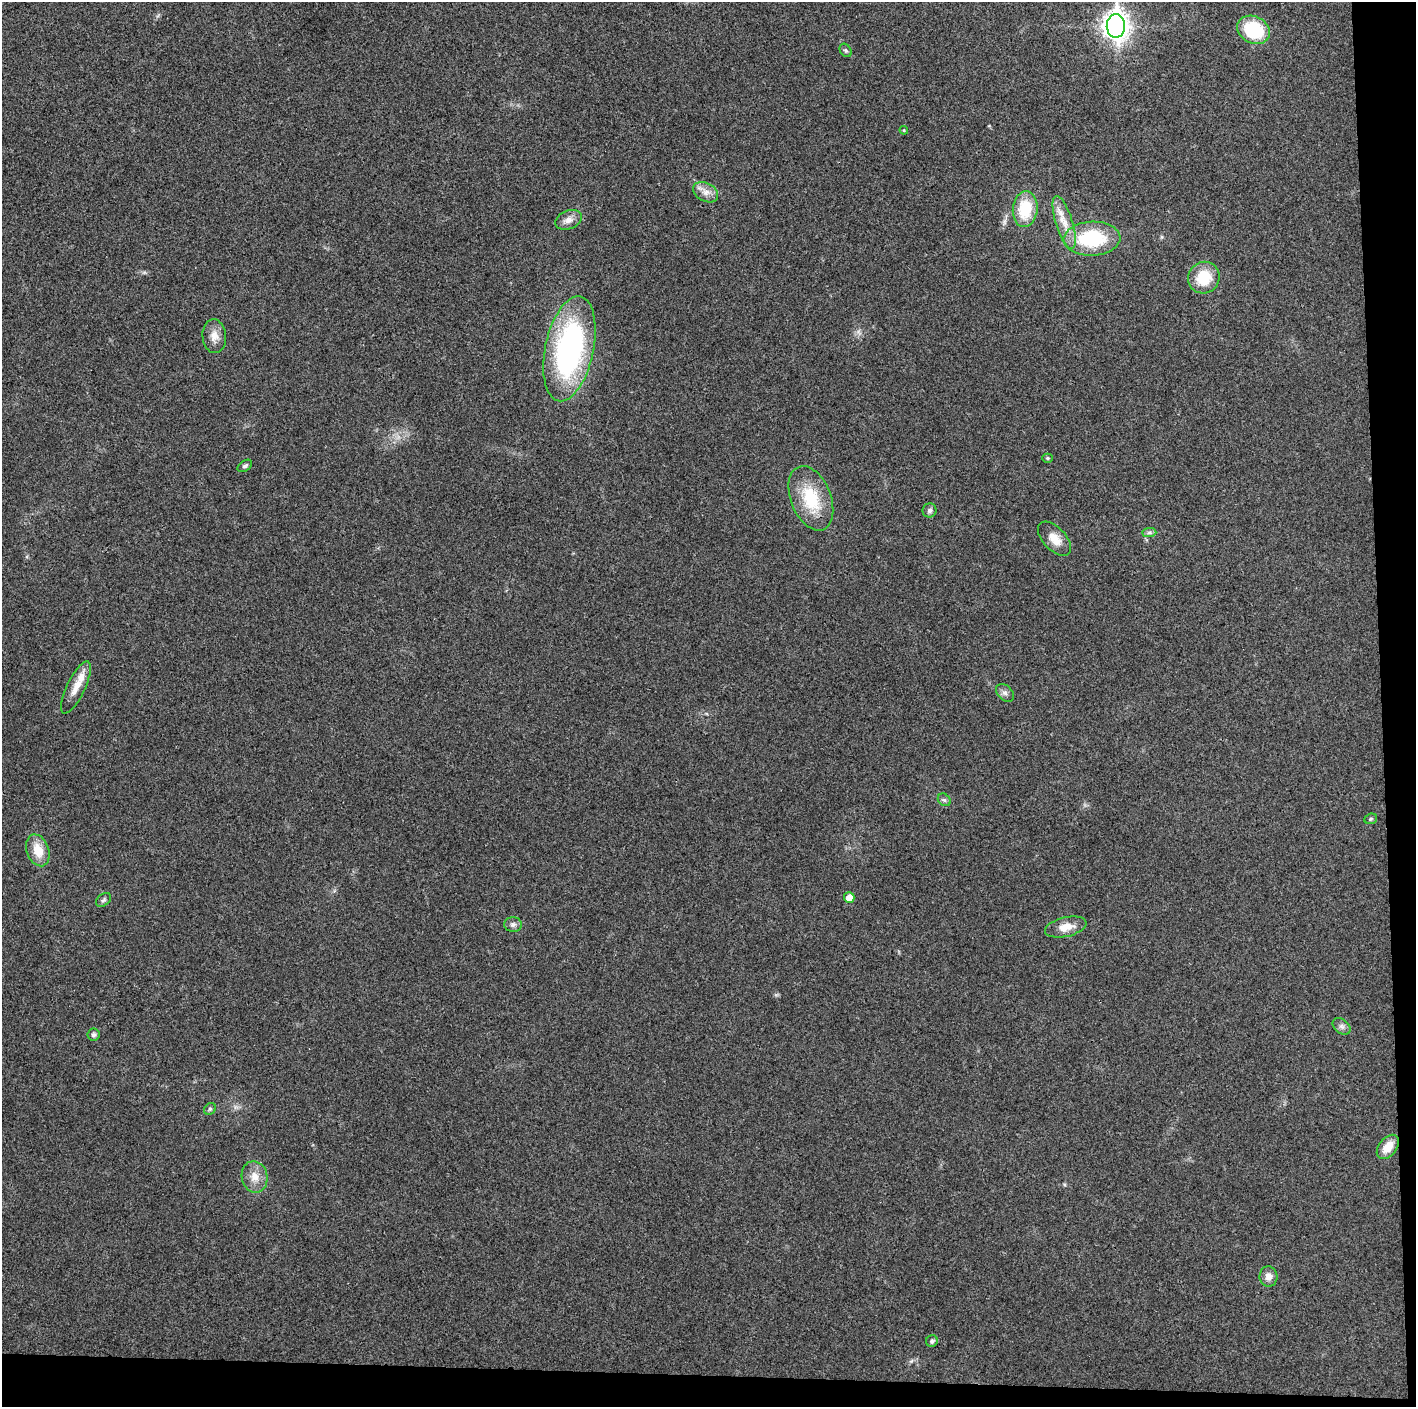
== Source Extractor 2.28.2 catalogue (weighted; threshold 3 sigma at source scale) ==
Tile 9 of 3 x 3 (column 3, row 3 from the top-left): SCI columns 2829-4242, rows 6-1410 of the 4242 x 4224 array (HDU 1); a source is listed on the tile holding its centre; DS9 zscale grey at full resolution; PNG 1418 x 1409 px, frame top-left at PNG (2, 2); each listed source drawn as its Kron ellipse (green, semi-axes under 4 px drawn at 4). Shown black and unused: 5% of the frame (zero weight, under 3 of 4 exposures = <1% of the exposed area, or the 3 px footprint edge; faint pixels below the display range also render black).
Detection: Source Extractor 2.28.2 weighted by HDU 2 'WHT'; one run over the whole footprint, this tile lists its part. Background 0.0201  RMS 0.0055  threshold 0.0247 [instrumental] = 3 sigma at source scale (4.5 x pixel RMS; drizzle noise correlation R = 1.50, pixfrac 1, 0.05/0.05 arcsec/px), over >= 5 px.
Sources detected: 35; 1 inside a brighter listed object's ellipse — not listed separately; the other 34 listed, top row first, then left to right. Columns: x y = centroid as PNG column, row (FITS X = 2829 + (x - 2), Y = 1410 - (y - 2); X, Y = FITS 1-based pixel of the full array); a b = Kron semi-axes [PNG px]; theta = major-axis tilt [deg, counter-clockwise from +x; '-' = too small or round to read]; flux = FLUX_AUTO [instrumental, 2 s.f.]
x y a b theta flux
1116 26 12 9 -88 510
1254 30 17 13 -28 30
846 50 7 5 -55 1
904 130 4 4 - 0.57
706 192 13 9 -27 4.4
1025 209 18 12 84 20
569 220 14 9 22 4
1064 223 28 8 -73 8.9
1092 239 28 17 2 39
1204 278 16 15 - 16
214 336 17 12 -86 5.2
569 349 53 24 78 120
1047 458 5 4 - 0.73
245 466 8 5 34 1.2
811 498 34 20 -68 25
930 510 7 7 - 1.5
1149 532 7 4 1 1.2
1055 539 21 11 -47 7.2
76 687 28 9 64 7.3
1005 693 10 7 -44 2.1
944 800 7 5 -44 1.2
1371 819 6 5 - 0.83
38 850 16 11 -71 9.6
849 898 5 5 - 5.9
104 900 8 5 41 1.2
513 925 9 7 1 1.9
1066 927 21 9 13 7.7
1342 1026 10 7 -38 2
93 1035 6 6 - 1.3
210 1109 6 5 - 1
1388 1147 14 9 51 8.3
255 1177 16 13 -79 6.6
1268 1276 10 9 - 3.8
932 1341 6 5 - 1.4
Isophote crosses this tile's border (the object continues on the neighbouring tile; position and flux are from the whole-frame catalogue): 1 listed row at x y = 1116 26